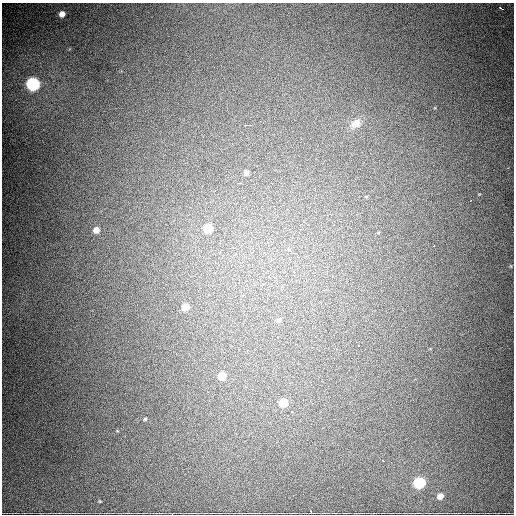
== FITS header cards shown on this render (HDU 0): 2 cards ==
NAXIS1  =                  512
NAXIS2  =                  512

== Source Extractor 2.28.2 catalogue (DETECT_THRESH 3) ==
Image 512 x 512 px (HDU 0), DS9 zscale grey, 1 PNG px = 1 image px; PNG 516 x 516 px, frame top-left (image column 1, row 512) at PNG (2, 3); no overlay
Background 2330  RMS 46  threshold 137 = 3 sigma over >= 5 px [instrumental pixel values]
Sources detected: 28; all 28 listed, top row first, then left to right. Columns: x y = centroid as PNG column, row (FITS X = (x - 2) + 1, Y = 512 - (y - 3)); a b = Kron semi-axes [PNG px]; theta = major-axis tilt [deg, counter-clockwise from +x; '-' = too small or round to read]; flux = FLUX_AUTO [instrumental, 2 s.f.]
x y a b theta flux
501 8 5 2 - 6200
62 14 5 5 - 24000
33 84 6 6 - 780000
356 123 16 12 33 37000
248 125 8 2 0 12000
246 172 6 5 - 13000
239 183 5 3 - 6700
366 196 5 3 - 2700
470 201 2 2 - 2700
208 228 6 6 - 140000
96 230 5 5 - 24000
434 246 2 2 - 2600
511 266 5 3 - 2800
185 307 5 5 - 51000
279 320 7 6 - 9100
278 337 3 3 - 6700
358 345 3 2 - 11000
222 376 6 6 - 72000
246 387 3 3 - 6400
283 403 6 5 - 90000
292 412 3 2 - 3400
145 419 4 4 - 3300
383 461 4 3 - 11000
419 483 6 6 - 370000
440 496 5 5 - 24000
100 501 4 3 - 2600
311 512 3 2 - 26000
172 514 2 2 - 5200
At the frame edge (FLAGS 8, measured only in part): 1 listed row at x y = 172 514